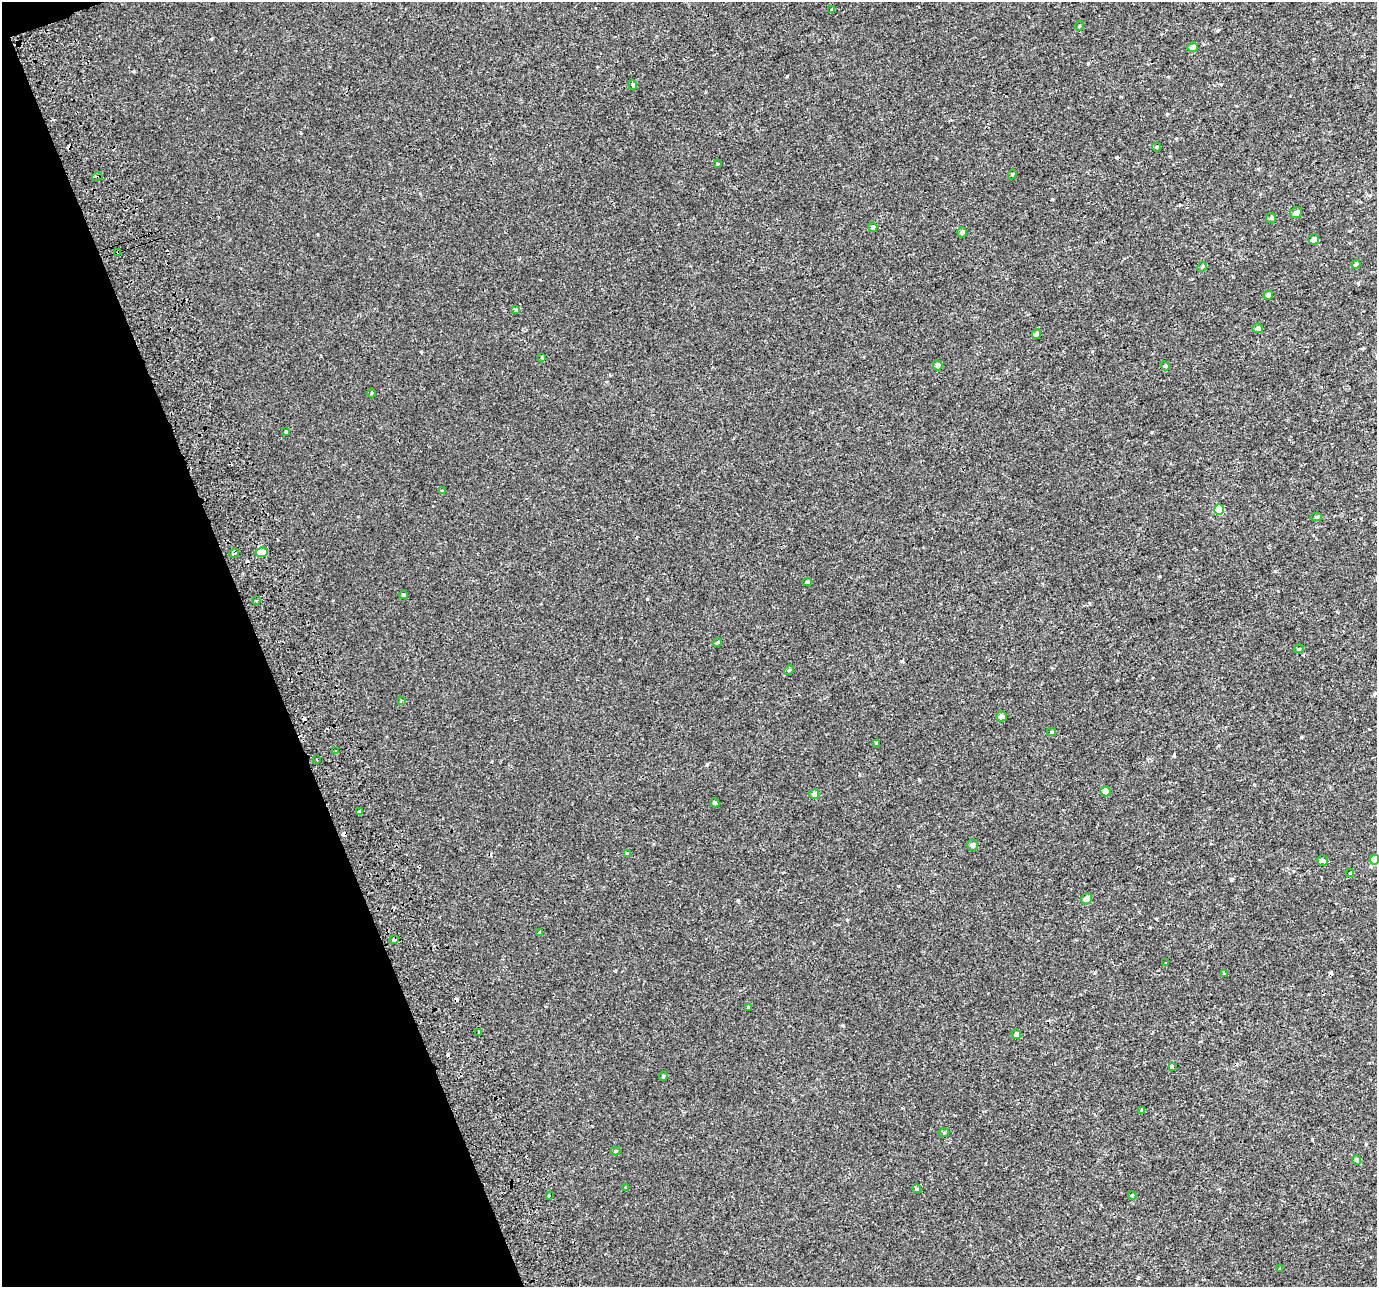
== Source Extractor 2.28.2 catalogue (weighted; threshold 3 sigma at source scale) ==
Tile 5 of 4 x 4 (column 1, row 2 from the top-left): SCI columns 3-1377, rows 2648-3932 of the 5568 x 5368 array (HDU 1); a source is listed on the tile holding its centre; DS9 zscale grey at full resolution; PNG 1379 x 1289 px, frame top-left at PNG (2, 2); each listed source drawn as its Kron ellipse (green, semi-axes under 4 px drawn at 4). Shown black and unused: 19% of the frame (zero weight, under 2 of 3 exposures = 3% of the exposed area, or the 3 px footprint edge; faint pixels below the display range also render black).
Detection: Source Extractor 2.28.2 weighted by HDU 2 'WHT'; one run over the whole footprint, this tile lists its part. Background 5.10e-04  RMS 0.0032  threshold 0.0145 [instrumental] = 3 sigma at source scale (4.5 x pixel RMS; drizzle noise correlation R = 1.50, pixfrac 1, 0.0396/0.0396 arcsec/px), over >= 5 px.
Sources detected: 81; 11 cosmic-ray / hot-pixel residue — neither listed nor drawn; the other 70 listed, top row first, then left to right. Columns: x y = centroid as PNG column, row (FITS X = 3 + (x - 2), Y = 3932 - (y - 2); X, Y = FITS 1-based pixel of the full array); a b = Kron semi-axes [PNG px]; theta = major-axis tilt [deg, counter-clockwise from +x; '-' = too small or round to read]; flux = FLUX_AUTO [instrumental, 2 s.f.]
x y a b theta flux
832 9 4 2 - 0.27
1079 26 5 3 - 0.26
1193 47 5 4 - 1.8
633 85 5 3 - 0.4
1156 147 4 4 - 0.34
717 164 4 4 - 0.28
1012 174 5 4 - 0.39
97 177 5 3 - 0.41
1296 213 6 5 - 1.1
1271 218 5 5 - 0.49
873 227 5 4 - 0.65
962 232 5 5 - 0.79
1314 239 5 5 - 1.2
118 252 3 3 - 0.92
1356 264 4 4 - 0.61
1202 267 5 4 - 0.38
1268 295 5 4 - 0.78
516 309 4 3 - 0.47
1258 328 5 4 - 0.84
1036 334 5 4 - 1.2
542 358 4 3 - 0.33
938 365 5 5 - 1.1
1165 366 5 4 - 0.37
371 393 5 3 - 0.29
286 432 4 3 - 0.44
442 491 4 3 - 0.86
1219 510 5 5 - 7
1316 517 5 4 - 0.49
262 552 6 5 - 4.2
234 553 5 4 - 0.96
807 582 4 4 - 0.48
403 595 4 3 - 0.38
256 601 3 3 - 0.31
717 642 5 3 - 0.54
1299 649 5 4 - 0.38
789 670 5 4 - 0.33
401 700 3 3 - 0.31
1001 716 5 5 - 1.2
1051 732 4 4 - 0.36
877 744 3 3 - 0.75
336 751 3 3 - 0.7
317 760 2 2 - 0.28
1105 791 5 5 - 2.4
814 794 5 5 - 1.3
715 803 5 4 - 0.68
360 812 4 3 - 0.94
972 845 5 5 - 1
627 853 4 3 - 1.5
1322 860 5 5 - 0.78
1374 860 5 5 - 3.7
1350 873 4 3 - 0.4
1087 899 6 5 - 1.8
540 933 4 4 - 0.71
394 940 5 4 - 2.9
1166 963 3 2 - 0.39
1225 973 4 3 - 0.55
749 1008 3 3 - 1.7
479 1032 3 3 - 0.98
1016 1034 5 4 - 1.1
1172 1066 4 3 - 0.44
663 1076 4 4 - 0.34
1142 1110 4 3 - 1.1
944 1133 5 3 - 0.29
616 1151 5 4 - 0.34
1357 1160 5 4 - 0.65
626 1187 4 4 - 0.36
917 1189 5 3 - 0.32
1132 1195 4 4 - 0.32
549 1196 3 2 - 0.31
1280 1269 4 4 - 0.36
Overlapping masked pixels (flux is a lower limit): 5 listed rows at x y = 97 177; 118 252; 234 553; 360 812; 394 940
Isophote crosses this tile's border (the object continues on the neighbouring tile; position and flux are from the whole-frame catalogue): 1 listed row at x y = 1374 860
Unlisted compact peaks at least as high as the median listed source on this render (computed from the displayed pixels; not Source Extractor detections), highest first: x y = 787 76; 647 599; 1301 737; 738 900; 707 764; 842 1025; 134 71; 1174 755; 1275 571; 919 780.